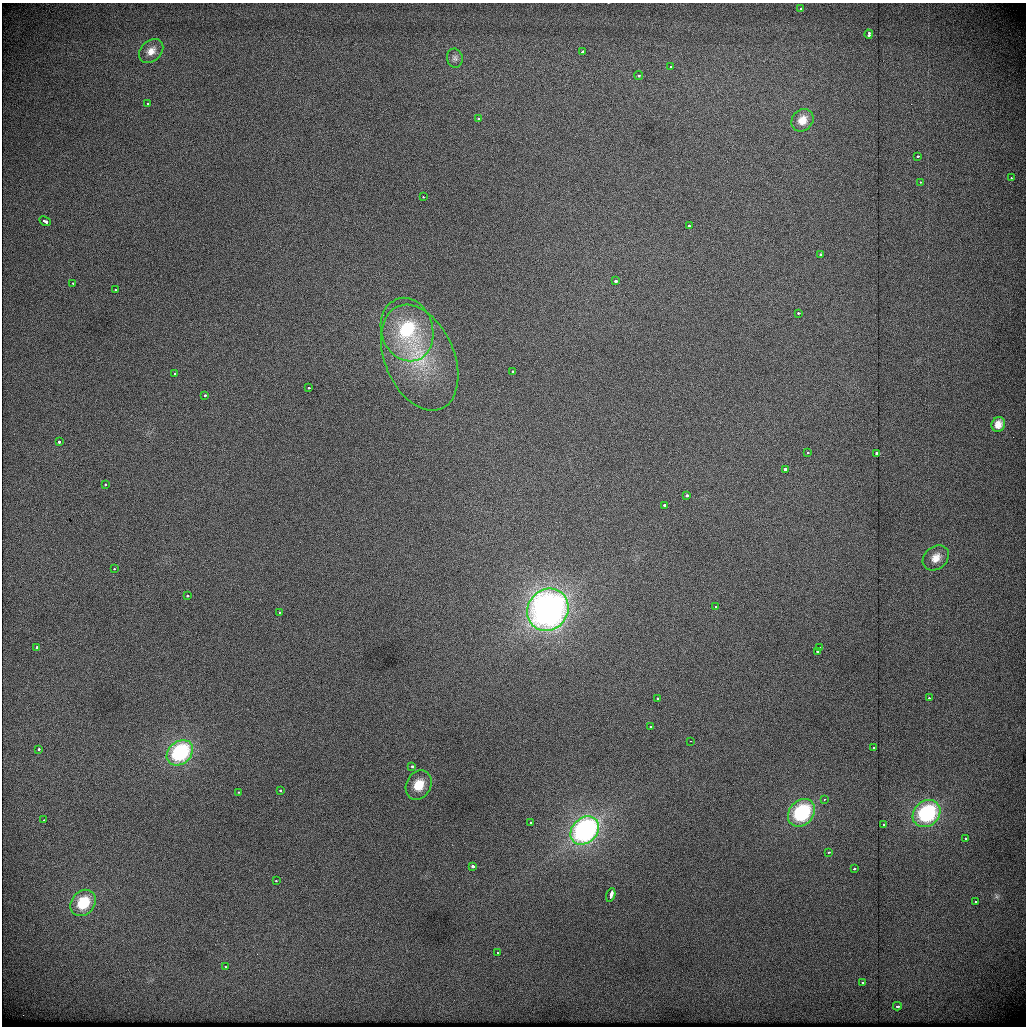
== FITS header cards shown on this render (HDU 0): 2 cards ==
NAXIS1  =                 1024          /
NAXIS2  =                 1024          /

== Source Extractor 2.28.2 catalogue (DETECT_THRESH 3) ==
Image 1024 x 1024 px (HDU 0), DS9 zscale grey, 1 PNG px = 1 image px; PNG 1028 x 1028 px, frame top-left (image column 1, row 1024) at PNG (2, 3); each listed source drawn as its Kron ellipse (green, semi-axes under 4 px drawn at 4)
Background 444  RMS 1.9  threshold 5.69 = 3 sigma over >= 5 px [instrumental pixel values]
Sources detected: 74; all 74 listed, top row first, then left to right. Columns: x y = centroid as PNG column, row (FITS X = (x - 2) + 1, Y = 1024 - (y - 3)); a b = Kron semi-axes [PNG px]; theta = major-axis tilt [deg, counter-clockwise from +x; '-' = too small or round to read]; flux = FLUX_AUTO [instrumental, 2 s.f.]
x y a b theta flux
800 9 3 3 - 310
869 34 4 3 - 670
151 51 14 10 44 1200
582 52 3 3 - 520
455 58 9 8 - 420
671 67 3 3 - 210
639 75 4 4 - 360
148 104 3 2 - 300
478 119 3 3 - 290
802 120 12 10 48 1600
917 156 3 2 - 610
1011 178 3 3 - 180
920 182 3 2 - 240
423 197 3 2 - 250
45 221 6 3 -27 1200
689 226 3 3 - 190
820 255 3 3 - 510
615 281 3 3 - 1000
73 283 3 2 - 250
115 290 3 3 - 270
798 313 3 3 - 340
407 330 32 26 -74 12000
420 358 56 34 -67 13000
513 371 3 3 - 450
174 374 3 3 - 470
309 388 3 3 - 280
204 395 3 3 - 500
998 424 7 6 - 950
59 442 3 3 - 860
807 453 3 3 - 300
877 453 3 3 - 3200
785 469 3 3 - 1600
105 485 3 3 - 390
687 495 3 3 - 1000
664 505 3 3 - 550
936 558 14 11 42 1500
114 569 3 2 - 310
188 596 3 2 - 210
716 607 3 3 - 330
548 610 22 20 52 55000
279 612 3 2 - 150
36 647 3 3 - 330
820 648 3 3 - 590
818 652 3 3 - 880
658 698 3 3 - 360
929 698 3 3 - 370
650 726 3 2 - 220
690 741 2 2 - 83
873 747 3 2 - 150
38 749 3 3 - 470
180 753 14 11 42 11000
412 766 4 3 - 480
419 785 15 12 62 2900
280 790 3 3 - 380
238 792 3 2 - 260
824 799 3 3 - 190
801 813 15 12 47 12000
926 813 15 12 39 14000
43 820 3 2 - 360
531 823 3 3 - 400
884 824 3 2 - 180
585 830 16 12 44 31000
966 838 3 3 - 200
829 852 3 2 - 210
473 866 3 3 - 2500
854 868 3 3 - 400
276 881 3 2 - 360
611 895 7 3 71 1700
975 902 3 2 - 210
83 903 14 11 48 4600
497 953 3 2 - 230
225 967 3 2 - 280
862 982 3 2 - 220
897 1006 4 3 - 530